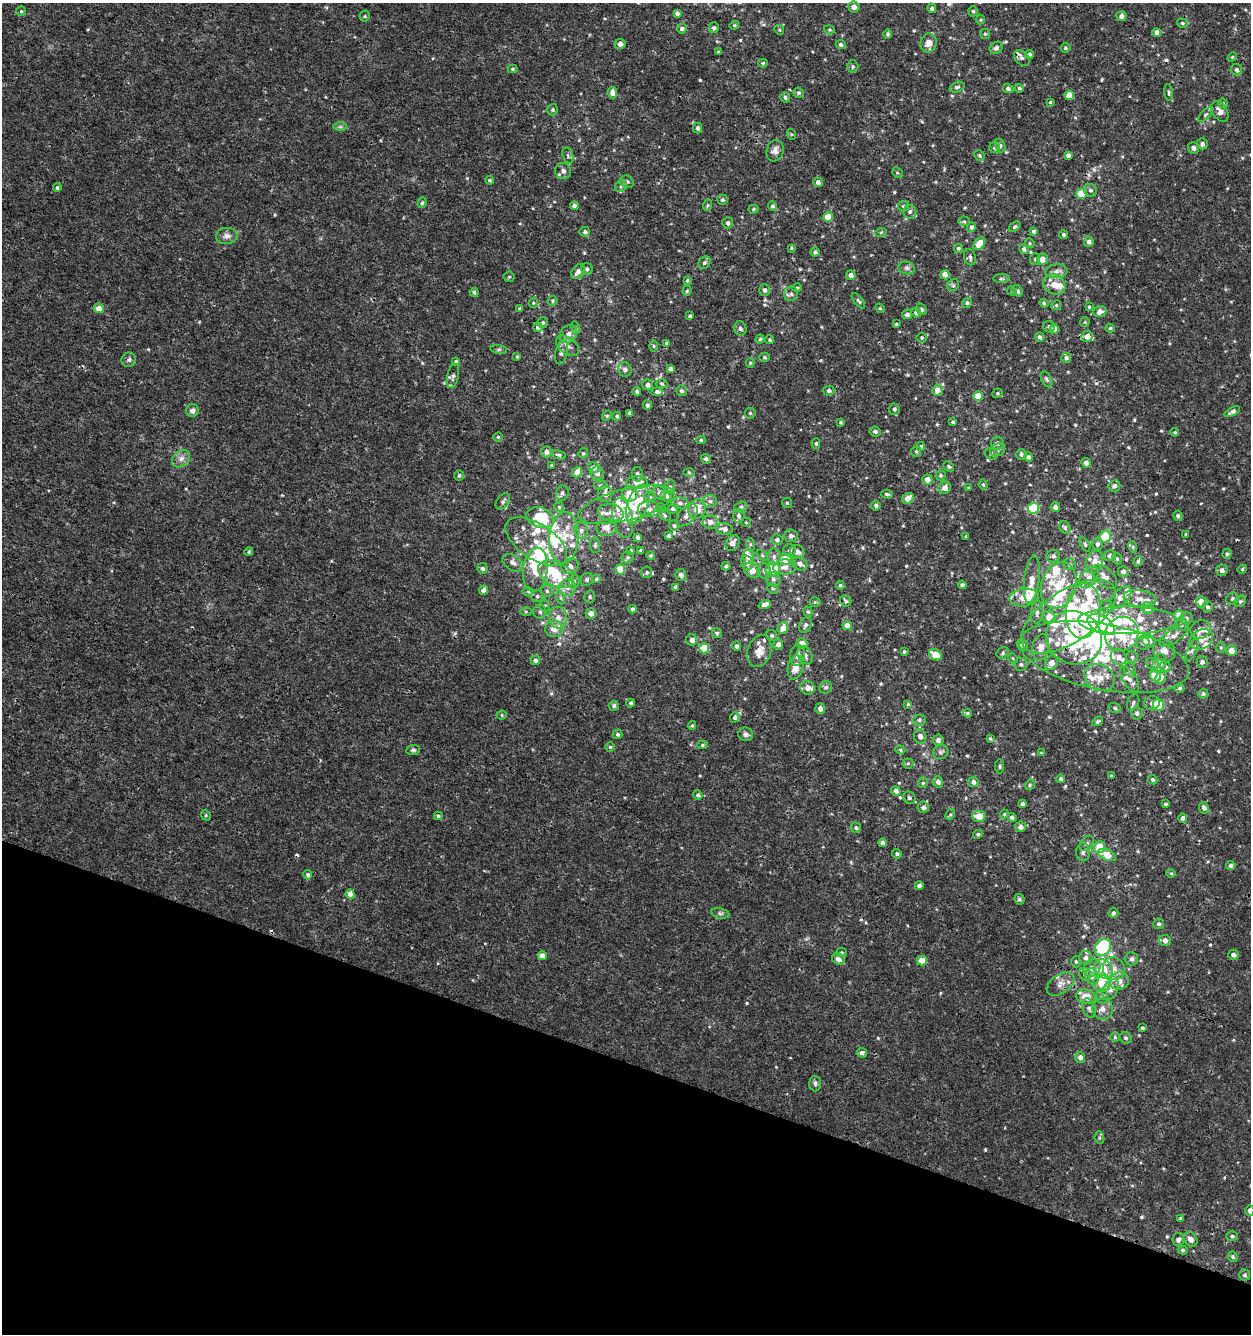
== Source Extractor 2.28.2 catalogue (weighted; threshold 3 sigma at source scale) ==
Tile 15 of 4 x 4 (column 3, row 4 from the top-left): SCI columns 2781-4029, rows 1-1332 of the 5497 x 5335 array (HDU 1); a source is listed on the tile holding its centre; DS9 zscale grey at full resolution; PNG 1253 x 1336 px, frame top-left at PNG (2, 3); each listed source drawn as its Kron ellipse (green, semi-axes under 4 px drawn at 4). Shown black and unused: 21% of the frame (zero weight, under 3 of 4 exposures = <1% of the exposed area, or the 3 px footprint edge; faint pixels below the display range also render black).
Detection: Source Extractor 2.28.2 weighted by HDU 2 'WHT'; one run over the whole footprint, this tile lists its part. Background 5.26e-04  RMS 8.6e-04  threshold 0.00386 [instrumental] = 3 sigma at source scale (4.5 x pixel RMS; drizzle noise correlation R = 1.50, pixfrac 1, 0.0396/0.0396 arcsec/px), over >= 5 px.
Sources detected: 689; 10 inside a brighter object's white glare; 10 cosmic-ray / hot-pixel residue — neither listed nor drawn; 88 inside a brighter listed object's ellipse — not listed separately; of the other 581, all 500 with FLUX_AUTO >= 0.0992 (the completeness limit of this list) listed and drawn (81 fainter detections not listed), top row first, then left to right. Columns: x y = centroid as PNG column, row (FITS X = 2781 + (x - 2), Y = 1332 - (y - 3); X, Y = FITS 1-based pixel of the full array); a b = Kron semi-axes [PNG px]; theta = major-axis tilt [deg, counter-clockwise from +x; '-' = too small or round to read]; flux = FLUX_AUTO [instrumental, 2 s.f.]
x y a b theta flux
854 7 6 5 - 0.38
932 8 5 4 - 0.21
21 11 5 4 - 0.12
973 11 5 4 - 0.16
677 13 4 4 - 0.26
365 16 5 5 - 0.13
1121 16 5 5 - 0.39
981 20 5 4 - 0.11
1182 23 5 4 - 0.14
734 25 5 4 - 0.11
714 28 5 5 - 0.2
682 29 5 4 - 0.23
779 30 5 4 - 0.1
829 30 5 4 - 0.11
1157 32 4 4 - 0.44
887 34 4 4 - 0.16
985 34 5 5 - 0.12
928 43 9 8 - 0.65
620 44 5 5 - 0.39
841 45 5 4 - 0.25
996 48 7 5 32 0.24
1065 48 5 4 - 0.15
718 52 4 3 - 0.15
1029 54 4 4 - 0.25
1232 57 5 4 - 0.11
1022 58 9 6 -45 0.28
763 63 5 4 - 0.14
853 66 6 5 - 0.19
513 69 5 4 - 0.13
1237 70 6 5 - 0.24
957 87 8 5 22 0.18
1019 88 4 4 - 0.15
1008 89 5 4 - 0.24
1169 92 8 4 -83 0.16
612 93 6 5 - 0.54
799 93 5 5 - 0.17
1069 95 4 4 - 1.3
785 97 5 4 - 0.17
1050 102 4 3 - 0.1
1223 103 5 4 - 0.13
553 110 6 5 - 0.14
1220 111 11 7 -59 0.57
1205 115 10 4 45 0.18
340 127 7 4 0 0.16
698 128 5 4 - 0.21
791 134 5 3 - 0.099
1202 144 5 5 - 0.31
1000 145 7 5 -74 0.18
995 148 5 5 - 0.21
1193 148 6 5 - 0.32
775 151 11 8 71 0.47
979 155 5 5 - 0.16
1068 155 4 4 - 0.26
568 156 8 5 -72 0.18
563 171 8 8 - 0.37
897 173 6 5 - 0.14
490 180 4 4 - 0.15
627 182 7 6 - 0.21
818 182 5 4 - 0.33
621 186 7 5 44 0.19
57 188 4 4 - 0.16
1090 190 7 6 - 0.21
1081 194 5 5 - 1.5
722 200 5 5 - 0.18
422 203 5 4 - 0.16
708 205 6 3 70 0.1
574 206 4 4 - 0.38
772 206 5 4 - 0.2
903 206 5 5 - 0.17
754 209 5 4 - 0.14
910 212 7 6 - 0.25
828 217 5 5 - 1.3
964 221 5 5 - 0.13
728 223 5 5 - 0.23
971 227 5 4 - 0.24
1015 227 6 4 37 0.14
1034 231 4 4 - 0.19
585 232 5 5 - 0.17
881 232 6 3 19 0.1
1063 235 4 4 - 0.18
227 236 10 8 4 0.47
1089 242 5 5 - 0.38
979 243 7 5 48 1.2
1030 243 5 4 - 0.11
791 248 4 3 - 0.1
958 248 4 4 - 0.18
1024 249 5 5 - 0.25
815 252 4 4 - 0.19
970 257 8 6 -76 0.21
1035 259 6 5 - 0.17
1042 259 6 5 - 0.62
704 263 7 5 44 0.2
907 268 8 6 -15 0.24
587 269 6 5 - 0.21
578 271 8 5 52 0.46
1056 271 11 7 6 0.39
851 275 5 4 - 0.34
945 275 5 4 - 0.89
509 277 5 5 - 0.14
1001 279 8 4 0 0.15
687 280 4 3 - 0.11
1054 284 11 9 -30 0.93
953 285 6 5 - 0.18
797 288 4 4 - 0.11
765 290 6 5 - 0.26
687 291 5 4 - 0.13
1012 291 5 4 - 0.11
1017 291 6 4 -56 0.22
474 292 4 4 - 0.2
791 294 7 7 - 0.27
553 301 5 5 - 0.13
858 301 9 4 -51 0.18
533 303 5 4 - 0.11
967 303 5 5 - 0.22
1044 303 4 4 - 0.11
1056 305 5 4 - 0.11
1089 307 4 3 - 0.1
99 308 5 5 - 0.79
880 308 5 4 - 0.11
520 309 4 4 - 0.2
922 309 6 5 - 0.2
1100 311 6 5 - 0.52
916 313 5 4 - 0.3
907 314 5 5 - 0.32
690 316 4 4 - 0.15
1085 322 5 5 - 0.11
543 323 5 5 - 0.18
896 324 3 3 - 0.13
538 327 5 4 - 0.31
1049 327 6 5 - 0.2
576 328 6 4 -73 0.13
740 328 7 6 - 0.24
1110 328 5 4 - 0.13
1054 329 5 4 - 0.88
568 334 10 8 47 0.5
1087 336 5 5 - 0.63
1040 337 5 4 - 0.24
922 338 5 5 - 0.12
760 339 4 4 - 0.11
770 340 4 4 - 0.13
666 343 4 3 - 0.11
567 346 13 8 -38 0.51
654 346 6 4 -89 0.12
499 349 8 4 -8 0.14
561 352 12 6 75 0.36
517 357 4 3 - 0.11
765 357 5 4 - 0.13
1066 358 5 5 - 0.23
129 360 7 7 - 0.24
456 362 4 4 - 0.18
750 363 5 4 - 0.11
625 369 7 6 - 0.31
670 369 4 4 - 0.3
453 376 12 6 78 0.27
1046 379 9 5 -62 0.17
661 384 6 4 -4 0.13
648 385 6 5 - 0.32
937 390 6 5 - 0.67
637 391 4 4 - 0.18
681 391 5 5 - 0.23
829 391 5 5 - 0.26
657 392 6 4 7 0.26
997 393 5 5 - 0.13
978 396 5 5 - 1.3
647 405 4 4 - 0.24
894 409 5 5 - 0.21
192 410 6 6 - 0.36
1232 412 8 4 29 0.26
630 413 4 3 - 0.23
750 413 5 5 - 0.14
607 416 5 4 - 0.12
617 416 4 4 - 0.16
841 422 3 3 - 0.11
953 422 4 4 - 0.13
875 431 5 5 - 0.22
1175 432 4 3 - 0.11
498 437 4 4 - 0.12
701 440 5 4 - 0.13
816 443 5 4 - 0.14
997 443 6 6 - 0.35
921 446 4 4 - 0.17
998 450 8 6 25 0.27
916 451 5 4 - 0.14
546 452 5 5 - 0.38
583 453 5 4 - 0.13
991 454 6 5 - 0.28
1021 454 5 5 - 0.23
559 455 7 4 -14 0.17
1028 457 4 4 - 0.2
181 459 10 7 41 0.46
706 459 5 4 - 0.22
1086 463 5 4 - 0.29
552 465 4 4 - 0.12
949 466 6 4 -44 0.15
593 468 6 5 - 0.54
577 472 5 5 - 0.93
597 473 7 6 - 0.42
689 473 6 4 -2 0.11
637 474 7 5 -79 0.19
941 475 5 5 - 0.15
459 476 5 5 - 0.17
927 480 5 5 - 0.64
637 483 11 6 4 0.75
601 485 6 4 -2 0.16
983 485 5 4 - 0.12
1114 486 6 5 - 0.33
670 487 7 5 75 0.19
945 488 6 6 - 0.48
969 488 4 4 - 0.11
562 493 7 6 - 0.28
659 493 7 6 - 0.34
605 494 8 7 - 0.41
630 494 8 7 - 1.1
887 494 6 3 -15 0.14
666 496 6 5 - 0.3
650 497 6 5 - 0.16
908 498 6 5 - 0.87
503 501 9 5 52 0.24
710 501 7 6 - 0.26
680 503 9 5 -8 0.28
787 503 5 5 - 0.13
638 504 20 10 70 2.1
626 505 49 16 14 3.6
876 506 5 4 - 0.25
559 507 5 5 - 0.15
741 507 7 5 16 0.21
1055 507 5 4 - 0.36
661 508 5 5 - 0.1
1034 508 5 5 - 5.6
649 509 11 8 2 0.57
673 509 5 5 - 0.23
697 509 10 8 64 0.98
611 513 13 8 -13 0.68
665 515 7 4 -38 0.15
687 515 13 8 46 0.56
739 516 7 6 - 0.25
1178 516 5 4 - 0.19
540 518 14 10 -20 3.7
623 518 20 9 -77 1.1
710 522 7 7 - 0.42
746 522 5 5 - 0.11
674 526 5 5 - 0.16
606 527 10 8 13 0.75
1065 527 6 5 - 0.21
724 529 8 6 -6 0.49
581 530 8 6 -79 0.32
1186 534 3 3 - 0.1
668 536 3 3 - 0.19
791 536 7 6 - 0.32
966 536 3 3 - 0.15
1105 536 6 5 - 2.5
637 537 4 3 - 0.25
564 538 26 14 86 2
777 540 5 5 - 0.26
536 542 35 17 -33 2.6
733 543 8 6 57 0.56
750 544 6 4 -72 0.15
1085 544 7 4 -63 0.16
1097 544 6 5 - 0.24
595 545 7 5 -90 0.18
1133 547 6 3 -72 0.11
641 550 4 3 - 0.14
789 550 6 6 - 0.23
631 551 4 3 - 0.12
249 552 4 4 - 0.12
797 552 7 6 - 0.39
1227 554 5 4 - 0.13
651 555 4 4 - 0.14
762 555 6 4 -45 0.12
1053 556 6 6 - 0.26
1110 556 6 5 - 0.24
628 557 6 6 - 0.15
748 557 7 6 - 0.76
774 557 8 6 89 0.31
785 559 7 6 - 1.4
1117 559 6 4 -68 0.15
1138 561 5 3 - 0.19
1094 562 11 8 71 0.74
513 563 11 7 -34 0.39
747 563 7 6 - 0.44
800 564 8 6 -34 0.43
1069 564 6 6 - 0.2
570 566 9 7 33 0.55
726 566 4 3 - 0.15
785 567 11 7 4 0.58
482 568 5 5 - 0.21
620 569 5 5 - 1.4
1242 569 4 4 - 0.1
535 570 22 12 83 1.5
752 570 9 6 -42 0.81
773 570 7 7 - 1.8
1222 570 6 5 - 0.28
764 571 8 6 -69 0.28
1123 571 5 5 - 0.31
647 572 6 5 - 0.15
556 574 19 12 -27 3.4
681 575 6 5 - 0.19
1089 577 12 7 52 0.53
1104 577 15 8 -43 0.58
587 579 7 6 - 0.18
596 579 4 3 - 0.12
773 579 8 7 - 0.25
1032 579 24 7 83 0.91
574 582 7 5 74 0.19
840 585 4 4 - 0.14
962 585 4 4 - 0.21
1059 585 24 17 72 3.4
675 587 4 4 - 0.28
568 588 8 8 - 0.46
772 589 6 4 -43 0.12
483 590 4 4 - 0.59
547 591 6 6 - 0.22
528 592 6 4 -2 0.12
537 596 6 6 - 0.19
590 597 6 5 - 0.16
1024 597 14 9 7 1.4
1121 597 13 7 47 0.81
561 598 6 4 -72 0.14
1140 599 16 8 -9 0.77
1232 599 6 5 - 0.19
846 601 6 5 - 0.2
1240 601 6 5 - 0.17
815 602 5 5 - 0.11
1201 602 5 5 - 0.82
765 604 6 4 22 0.43
545 605 6 5 - 0.13
1107 607 6 6 - 0.2
1208 607 5 5 - 0.22
1148 608 6 6 - 0.98
632 609 4 4 - 0.22
526 611 6 4 -1 0.11
1083 611 27 17 84 5.5
540 612 7 6 - 0.26
808 612 5 4 - 0.12
1037 612 11 6 85 0.36
591 613 5 5 - 0.46
1068 616 54 26 34 8.6
1179 616 5 5 - 1.8
1049 617 6 6 - 0.87
558 618 11 9 -76 0.73
1186 618 6 5 - 0.21
1128 620 49 14 0 4.3
1181 624 6 6 - 0.27
805 625 8 6 64 0.25
1101 625 15 8 -31 8.4
847 626 5 4 - 0.83
783 628 6 5 - 0.68
554 629 9 8 - 0.75
1200 629 10 9 - 0.61
717 633 5 4 - 0.15
1122 634 17 16 - 2.6
1174 635 17 6 33 0.53
772 636 6 5 - 0.17
1074 638 28 26 -27 5.9
1201 639 12 9 29 0.77
692 640 5 5 - 0.38
1149 641 7 5 -33 0.8
802 643 5 5 - 0.68
1143 643 7 6 - 0.27
778 644 5 5 - 0.4
1022 645 6 5 - 0.3
736 646 5 4 - 0.21
1041 647 13 8 80 0.81
704 648 5 5 - 1.8
1221 648 5 4 - 0.12
1164 650 12 10 -45 0.75
1192 650 12 4 65 0.28
1231 650 5 5 - 0.77
759 651 16 11 70 0.92
904 652 3 3 - 0.12
1003 653 6 5 - 0.17
797 655 10 7 82 0.55
805 655 9 7 -62 0.4
935 655 7 5 -35 1.6
1104 657 86 32 -11 11
1119 657 8 7 - 0.45
1132 657 6 5 - 0.19
1013 658 5 4 - 0.12
535 660 5 4 - 0.22
1202 662 5 5 - 0.29
1051 663 8 6 62 0.72
1159 663 9 6 77 0.77
1021 664 6 6 - 0.23
1152 664 7 5 -22 0.21
795 667 12 7 76 0.84
1166 667 6 5 - 0.17
1130 670 7 5 -74 0.24
1155 676 6 5 - 2.8
1161 677 7 5 69 0.42
1099 678 16 13 -29 1.1
1129 679 14 7 -57 0.53
826 687 7 6 - 0.21
808 688 7 6 - 0.71
1180 688 5 5 - 0.19
1203 694 5 5 - 0.18
631 703 4 4 - 0.17
1133 703 8 5 64 0.21
1152 703 8 7 - 0.31
908 704 4 4 - 0.11
1158 705 6 5 - 2.8
614 706 5 4 - 0.22
1115 708 6 5 - 0.15
820 709 5 5 - 0.42
967 713 4 3 - 0.14
1137 713 6 6 - 0.23
501 715 5 4 - 0.12
735 717 5 4 - 0.25
919 720 6 5 - 0.2
1098 721 6 4 32 0.16
692 725 4 4 - 0.1
617 734 5 5 - 0.18
746 734 7 6 - 0.34
920 736 7 6 - 0.44
990 738 4 3 - 0.12
938 740 5 5 - 0.32
703 745 5 4 - 0.14
610 747 4 4 - 0.12
413 750 7 5 7 0.18
900 750 5 4 - 0.13
941 752 8 6 26 0.26
1041 753 4 4 - 0.11
908 763 5 5 - 0.13
1000 767 7 4 -85 0.13
1111 776 3 3 - 0.13
1061 779 4 4 - 0.16
1153 780 5 4 - 0.18
938 782 6 5 - 0.37
973 782 5 5 - 0.34
923 783 5 4 - 0.14
1030 785 5 4 - 0.13
896 791 5 4 - 0.3
698 795 5 4 - 0.21
909 798 6 6 - 0.21
1022 804 4 4 - 0.27
1166 804 4 3 - 0.13
923 807 5 5 - 0.3
1204 808 6 5 - 0.31
950 814 6 4 61 0.13
1004 814 4 4 - 0.11
206 815 5 4 - 0.12
438 816 4 3 - 0.13
979 816 7 5 1 0.97
1012 817 4 4 - 0.23
1183 818 4 4 - 0.27
1020 827 5 5 - 0.33
856 828 5 5 - 0.17
978 834 5 4 - 0.17
883 843 4 4 - 0.42
1087 844 8 5 50 0.23
1100 847 6 5 - 1.9
1083 852 9 7 -88 0.29
897 854 5 4 - 0.16
1107 855 9 5 -24 1.3
1231 865 5 4 - 0.23
1171 873 4 4 - 0.1
308 875 5 4 - 0.2
919 886 4 4 - 0.34
350 894 5 4 - 1
1019 899 5 5 - 0.17
720 913 9 5 -12 0.2
1113 913 5 5 - 0.19
1159 924 5 5 - 0.18
1165 940 5 5 - 0.41
1103 947 9 7 50 6.6
841 952 5 4 - 0.13
1233 955 5 5 - 0.29
542 956 4 4 - 0.64
1086 958 7 6 - 0.39
838 959 7 5 -35 0.42
1131 959 7 6 - 0.28
922 961 5 5 - 1
1076 961 6 4 -88 0.13
1092 968 9 8 - 0.52
1114 968 11 10 - 0.77
1103 969 10 8 -49 1.9
1085 974 7 5 -74 0.27
1092 976 8 7 - 0.5
1119 981 9 8 - 0.65
1102 983 8 8 - 1.4
1061 984 15 9 34 0.62
1111 990 11 7 60 0.58
1102 996 7 6 - 0.27
1086 997 10 7 -14 1.1
1089 1008 10 6 -68 0.32
1103 1009 11 10 - 0.64
1142 1028 3 3 - 0.14
1115 1037 5 5 - 0.13
1126 1038 6 5 - 0.2
862 1053 5 5 - 0.31
1080 1057 5 5 - 0.4
815 1083 8 6 -88 0.2
1099 1138 6 4 -85 0.14
1250 1211 5 4 - 0.31
1181 1218 4 3 - 0.13
1232 1236 5 5 - 0.16
1178 1239 6 6 - 0.3
1191 1239 8 6 -50 0.46
1183 1250 5 4 - 0.14
1233 1257 5 4 - 0.15
1245 1275 5 5 - 0.2
Overlapping masked pixels (flux is a lower limit): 6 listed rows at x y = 728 223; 630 494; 1101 625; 1074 638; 1104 657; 1152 703
Isophote crosses this tile's border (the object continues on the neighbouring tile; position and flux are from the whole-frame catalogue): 1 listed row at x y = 1250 1211